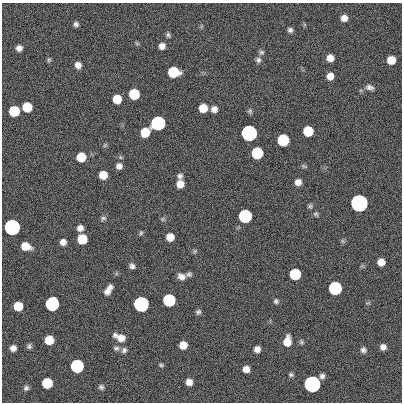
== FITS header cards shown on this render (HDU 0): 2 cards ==
NAXIS1  =                  400
NAXIS2  =                  400

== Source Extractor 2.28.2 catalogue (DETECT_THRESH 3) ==
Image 400 x 400 px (HDU 0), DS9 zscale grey, 1 PNG px = 1 image px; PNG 404 x 404 px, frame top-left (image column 1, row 400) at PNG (2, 3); no overlay
Background 0.376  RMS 34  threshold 101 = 3 sigma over >= 5 px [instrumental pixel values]
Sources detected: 89; all 89 listed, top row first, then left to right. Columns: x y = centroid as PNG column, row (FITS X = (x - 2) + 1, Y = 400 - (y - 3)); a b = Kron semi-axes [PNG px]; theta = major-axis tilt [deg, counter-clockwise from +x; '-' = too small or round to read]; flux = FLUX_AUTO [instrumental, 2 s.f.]
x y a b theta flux
344 18 7 6 - 1.6e+04
76 24 5 5 - 6.3e+03
290 30 6 6 - 7.0e+03
168 35 7 5 -63 5.0e+03
137 43 6 4 -2 3.4e+03
162 46 7 6 - 1.3e+04
19 48 6 6 - 1.2e+04
261 52 8 6 31 5.5e+03
330 58 6 6 - 1.8e+04
49 60 7 5 69 3.7e+03
258 60 8 7 - 7.0e+03
391 60 7 7 - 3.3e+04
78 65 7 6 - 1.4e+04
173 72 8 7 - 1.2e+05
330 76 7 6 - 1.8e+04
370 87 11 7 -12 9.4e+03
134 94 7 7 - 1.2e+05
117 99 7 7 - 4.7e+04
27 107 7 7 - 7.2e+04
203 108 7 7 - 3.8e+04
214 109 7 7 - 1.3e+04
14 111 7 7 - 1.2e+05
250 111 7 5 -76 4.6e+03
158 123 7 7 - 1.0e+06
308 131 7 7 - 9.0e+04
145 132 8 7 - 5.0e+04
249 133 7 7 - 3.5e+06
283 140 7 7 - 2.1e+05
105 145 7 4 46 3.3e+03
257 153 7 7 - 1.9e+05
81 157 7 7 - 5.8e+04
119 166 8 8 - 1.1e+04
304 166 9 4 -12 3.6e+03
103 175 7 6 - 3.4e+04
180 176 7 6 - 7.1e+03
298 182 6 6 - 1.4e+04
180 184 7 7 - 2.4e+04
359 203 7 7 - 1.1e+07
310 206 6 5 - 4.5e+03
316 214 7 5 -45 4.3e+03
245 216 7 7 - 5.4e+05
103 218 8 6 12 5.3e+03
162 219 7 5 -36 3.9e+03
12 227 7 7 - 2.9e+06
80 228 6 6 - 1.3e+04
141 233 6 5 - 3.7e+03
170 237 7 7 - 2.8e+04
82 239 7 7 - 7.8e+04
342 241 7 4 -89 3.6e+03
63 242 6 6 - 1.3e+04
25 246 8 6 -20 3.6e+04
195 251 8 5 36 3.6e+03
381 262 6 6 - 2.1e+04
132 266 7 6 - 7.5e+03
189 274 6 6 - 5.3e+03
295 274 7 7 - 1.4e+05
181 276 10 8 -17 1.3e+04
110 288 8 7 - 1.0e+04
335 288 7 7 - 5.7e+05
107 292 8 7 - 1.1e+04
169 300 7 7 - 3.1e+05
276 301 7 6 - 5.2e+03
368 303 8 3 5 2.8e+03
52 304 8 7 - 6.1e+05
141 304 7 7 - 2.1e+06
18 306 7 7 - 5.0e+04
198 312 7 6 - 5.5e+03
120 337 14 7 -24 2.4e+04
49 340 7 7 - 4.8e+04
287 341 9 7 82 3.2e+04
301 342 7 6 - 4.3e+03
183 345 7 6 - 2.8e+04
29 346 7 6 - 5.6e+03
383 347 6 5 - 1.1e+04
13 348 6 5 - 1.2e+04
116 348 8 6 7 5.9e+03
257 349 6 6 - 1.3e+04
124 350 8 7 - 7.0e+03
363 350 7 7 - 7.4e+03
161 365 6 4 -10 3.5e+03
77 366 7 7 - 5.2e+05
246 369 6 6 - 1.6e+04
291 375 5 5 - 4.4e+03
322 376 6 6 - 7.0e+03
189 382 6 6 - 1.6e+04
47 383 7 7 - 9.9e+04
312 384 7 7 - 5.5e+06
101 387 6 6 - 5.5e+03
26 388 7 6 - 6.3e+03